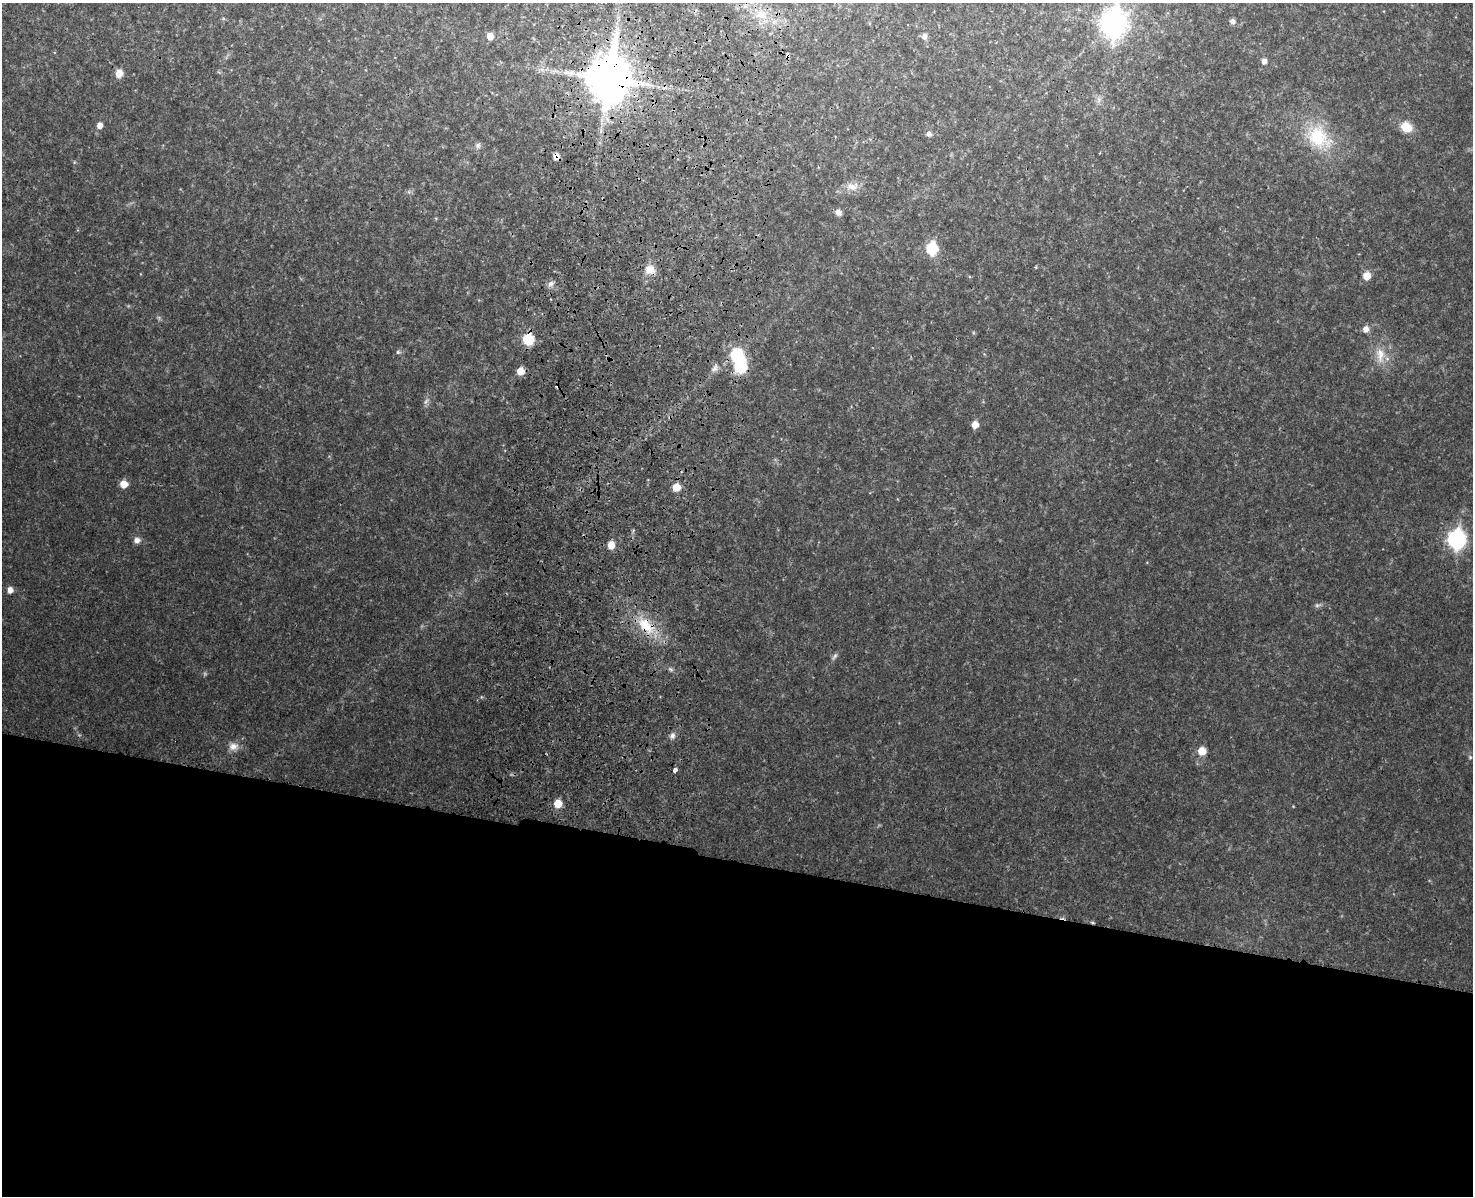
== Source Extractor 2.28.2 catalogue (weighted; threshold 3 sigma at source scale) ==
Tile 11 of 3 x 4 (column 2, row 4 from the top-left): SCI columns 1703-3173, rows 32-1225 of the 4992 x 4837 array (HDU 1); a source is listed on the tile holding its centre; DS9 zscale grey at full resolution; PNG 1475 x 1198 px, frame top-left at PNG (2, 3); no overlay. Shown black and unused: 28% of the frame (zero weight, under 3 of 4 exposures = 6% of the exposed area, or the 3 px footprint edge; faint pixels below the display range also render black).
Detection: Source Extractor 2.28.2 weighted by HDU 2 'WHT'; one run over the whole footprint, this tile lists its part. Background 0.0336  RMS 0.0041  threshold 0.0186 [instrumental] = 3 sigma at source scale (4.5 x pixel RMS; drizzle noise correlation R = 1.50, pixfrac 1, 0.05/0.05 arcsec/px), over >= 5 px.
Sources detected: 50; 1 too faint to see at this stretch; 1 inside a brighter object's white glare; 1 cosmic-ray / hot-pixel residue — not listed; the other 47 listed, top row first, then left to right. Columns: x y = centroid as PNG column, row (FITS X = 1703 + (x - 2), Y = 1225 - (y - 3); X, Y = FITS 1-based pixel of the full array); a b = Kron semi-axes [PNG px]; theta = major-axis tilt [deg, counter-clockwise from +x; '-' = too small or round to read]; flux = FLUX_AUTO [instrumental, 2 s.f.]
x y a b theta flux
761 14 15 12 -5 6.5
1232 21 6 5 - 1.6
1113 23 12 9 81 390
490 36 6 6 - 3.4
924 36 8 7 - 1.8
787 56 7 4 84 0.8
1264 61 6 6 - 1.8
119 73 8 7 - 4.1
571 73 8 8 - 2.1
608 79 15 12 82 1700
1099 99 10 5 -90 1.4
100 125 6 5 - 2.6
1406 127 12 10 -31 7.5
929 134 6 6 - 1.6
1318 137 42 30 -40 27
478 145 8 7 - 1.3
556 156 7 6 - 2.1
852 186 17 10 -2 4.4
838 212 7 6 - 2.2
932 249 8 7 - 23
650 269 12 11 - 4.8
1367 276 7 7 - 4.9
551 284 9 7 31 1.8
1366 329 7 7 - 2.7
528 339 7 7 - 20
398 352 5 5 - 0.73
1380 355 22 12 -90 6.9
738 357 17 11 -64 28
715 368 11 7 57 1.9
520 371 6 6 - 5.4
426 401 9 5 63 1.3
975 424 6 6 - 4.2
124 484 6 6 - 5.3
676 487 6 6 - 7.2
1457 539 10 9 - 95
137 540 8 7 - 2
611 545 7 6 - 5
10 590 7 6 - 2.5
1317 605 8 5 7 0.97
646 626 31 17 -42 15
834 657 11 5 53 1.2
671 669 8 5 -20 0.94
672 736 9 7 69 1.7
233 746 13 10 8 3.3
1202 751 7 6 - 6.7
675 770 4 3 - 5.8
558 804 7 7 - 6.6
Overlapping masked pixels (flux is a lower limit): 5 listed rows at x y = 787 56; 608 79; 556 156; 528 339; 646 626
Isophote crosses this tile's border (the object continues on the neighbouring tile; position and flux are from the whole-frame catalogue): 1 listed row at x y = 1113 23